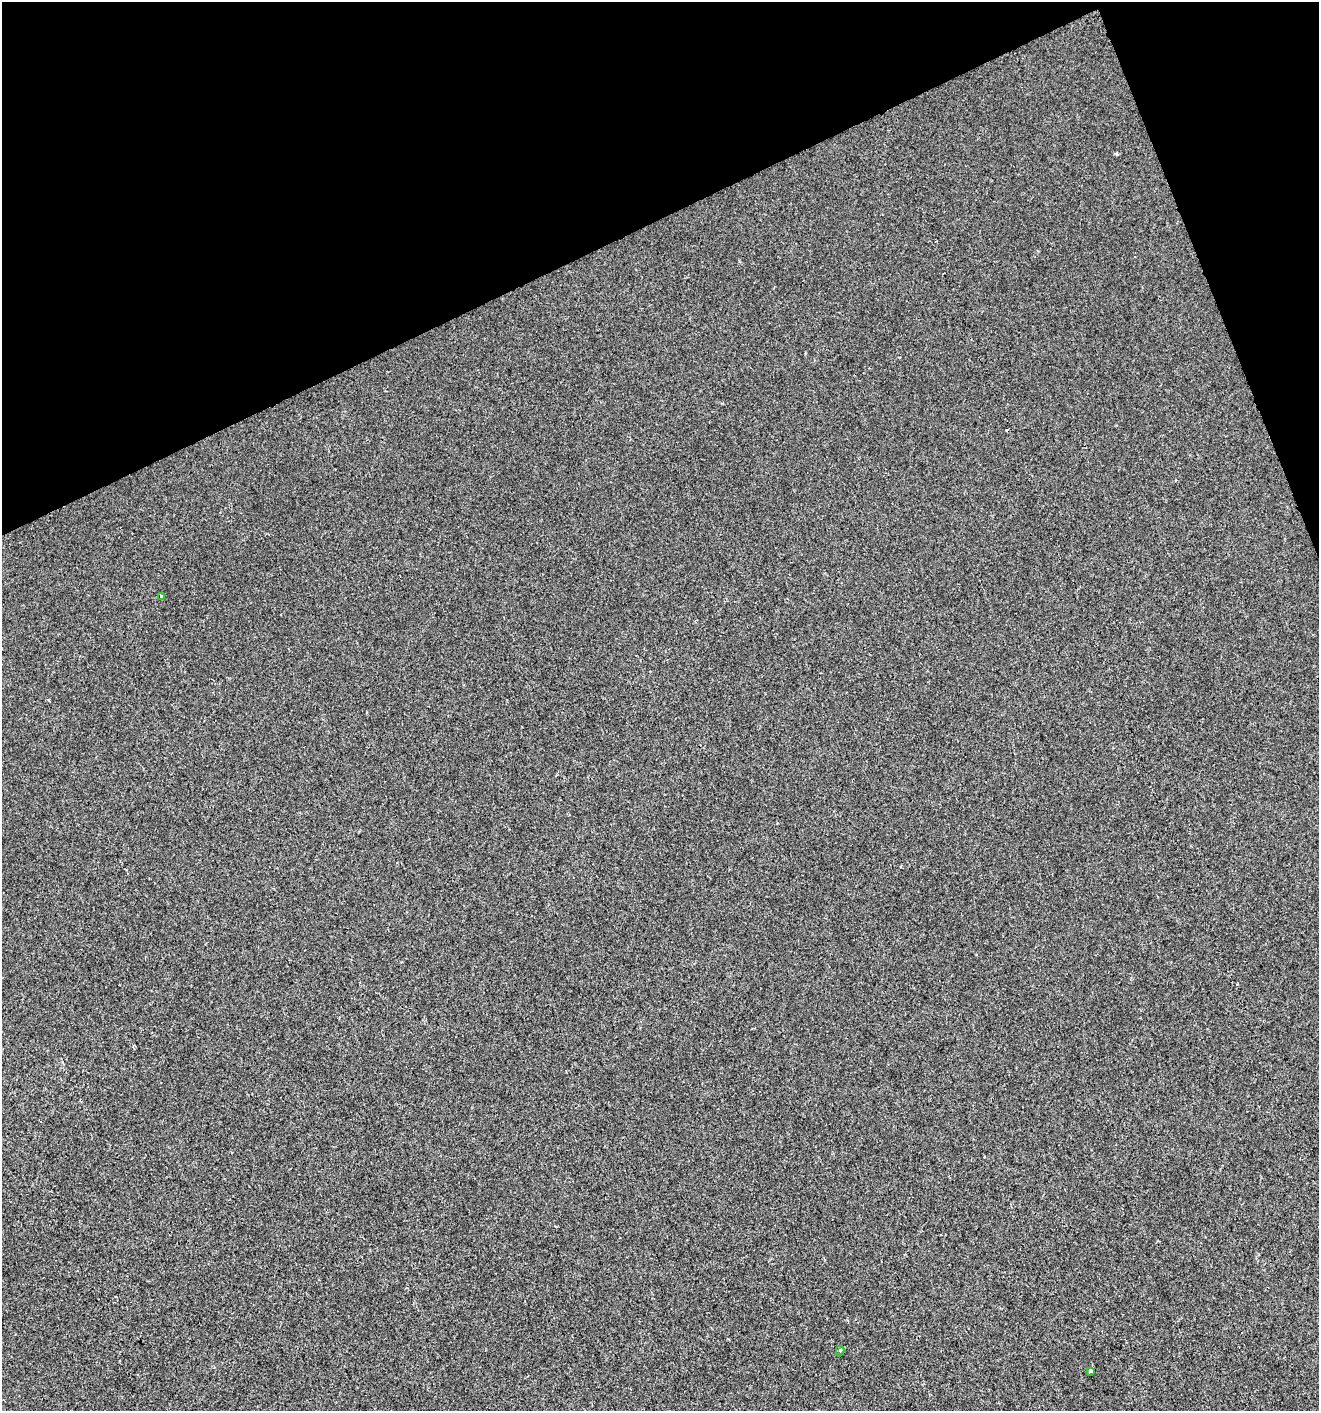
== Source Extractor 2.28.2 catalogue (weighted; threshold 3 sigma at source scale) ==
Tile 3 of 4 x 4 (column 3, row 1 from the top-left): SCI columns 2719-4035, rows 4229-5637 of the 5495 x 5637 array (HDU 1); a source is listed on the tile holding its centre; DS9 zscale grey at full resolution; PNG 1321 x 1413 px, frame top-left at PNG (2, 2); each listed source drawn as its Kron ellipse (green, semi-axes under 4 px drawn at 4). Shown black and unused: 19% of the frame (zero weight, under 2 of 3 exposures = <1% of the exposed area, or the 3 px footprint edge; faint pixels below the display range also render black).
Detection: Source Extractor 2.28.2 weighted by HDU 2 'WHT'; one run over the whole footprint, this tile lists its part. Background 0.00269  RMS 0.0048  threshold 0.0217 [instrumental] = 3 sigma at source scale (4.5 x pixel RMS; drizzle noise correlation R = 1.50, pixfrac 1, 0.0396/0.0396 arcsec/px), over >= 5 px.
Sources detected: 3; all 3 listed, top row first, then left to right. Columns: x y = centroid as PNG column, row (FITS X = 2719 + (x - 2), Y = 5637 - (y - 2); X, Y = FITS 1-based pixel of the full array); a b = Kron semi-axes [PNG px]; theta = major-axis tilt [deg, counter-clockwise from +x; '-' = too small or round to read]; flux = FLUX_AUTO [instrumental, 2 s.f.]
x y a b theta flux
161 596 3 3 - 0.97
840 1351 5 4 - 0.55
1090 1371 4 3 - 1.7